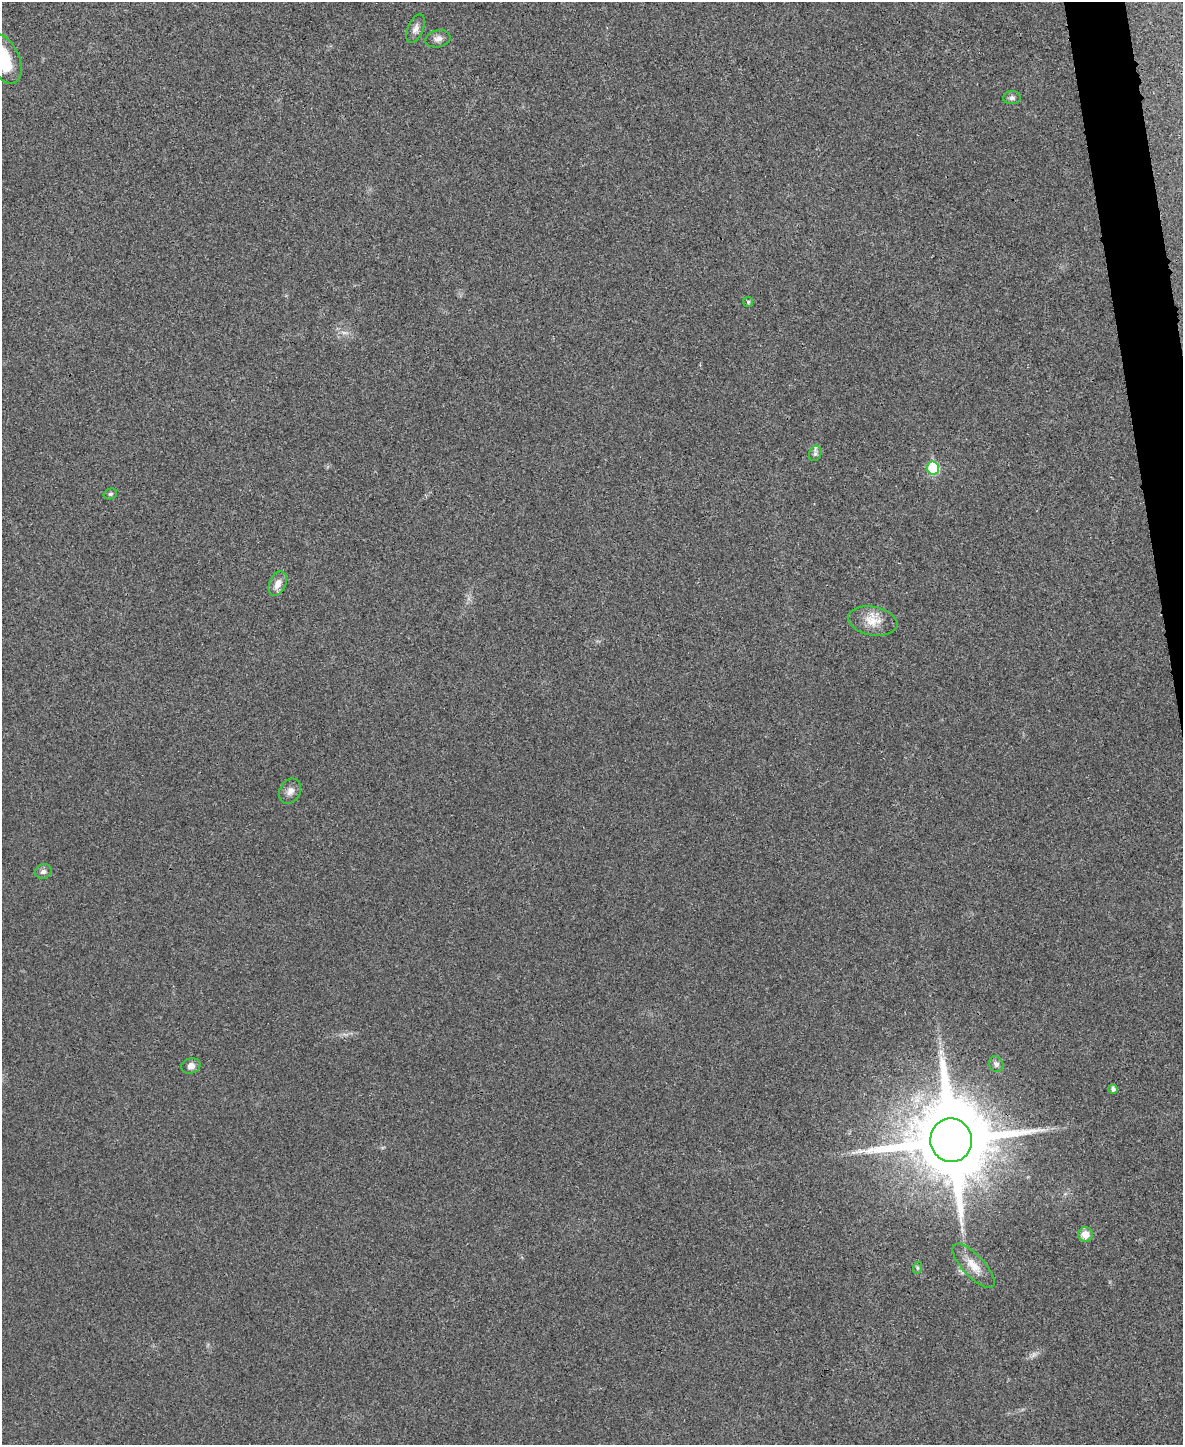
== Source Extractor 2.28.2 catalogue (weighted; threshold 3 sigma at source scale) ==
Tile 6 of 4 x 3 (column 2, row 2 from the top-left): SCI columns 1184-2364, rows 1580-3022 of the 4730 x 4711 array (HDU 1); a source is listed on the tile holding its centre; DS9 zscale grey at full resolution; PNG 1185 x 1447 px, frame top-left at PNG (2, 2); each listed source drawn as its Kron ellipse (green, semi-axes under 4 px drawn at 4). Shown black and unused: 2% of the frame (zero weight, under 3 of 4 exposures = <1% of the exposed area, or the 3 px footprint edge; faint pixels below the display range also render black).
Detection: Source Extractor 2.28.2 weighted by HDU 2 'WHT'; one run over the whole footprint, this tile lists its part. Background 0.0241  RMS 0.006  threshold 0.0268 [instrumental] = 3 sigma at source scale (4.5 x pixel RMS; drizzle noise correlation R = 1.50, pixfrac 1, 0.05/0.05 arcsec/px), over >= 5 px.
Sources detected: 21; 1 too faint to see at this stretch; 1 inside a brighter object's white glare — neither listed nor drawn; the other 19 listed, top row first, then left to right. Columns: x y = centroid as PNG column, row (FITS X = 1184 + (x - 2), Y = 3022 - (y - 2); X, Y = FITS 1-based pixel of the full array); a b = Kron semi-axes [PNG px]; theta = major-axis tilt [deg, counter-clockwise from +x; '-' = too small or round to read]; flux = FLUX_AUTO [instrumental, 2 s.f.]
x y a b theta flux
415 29 15 7 67 3.3
438 39 13 8 10 3.3
4 58 27 15 -65 27
1012 98 9 6 3 1.8
748 302 5 5 - 0.88
815 453 8 6 70 1.8
933 468 6 6 - 40
110 494 7 5 16 1.2
278 583 13 8 67 5.2
873 621 25 14 -11 11
290 791 13 10 60 3.7
43 871 8 7 - 2
996 1064 8 7 - 1.9
191 1066 9 7 15 3.6
1113 1089 5 4 - 1.9
951 1140 22 21 - 9100
1085 1234 7 7 - 6.3
974 1266 28 10 -47 9
917 1268 6 4 72 0.88
Overlapping masked pixels (flux is a lower limit): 1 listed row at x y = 951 1140
Isophote crosses this tile's border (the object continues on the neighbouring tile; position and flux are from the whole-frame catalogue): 1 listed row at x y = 4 58